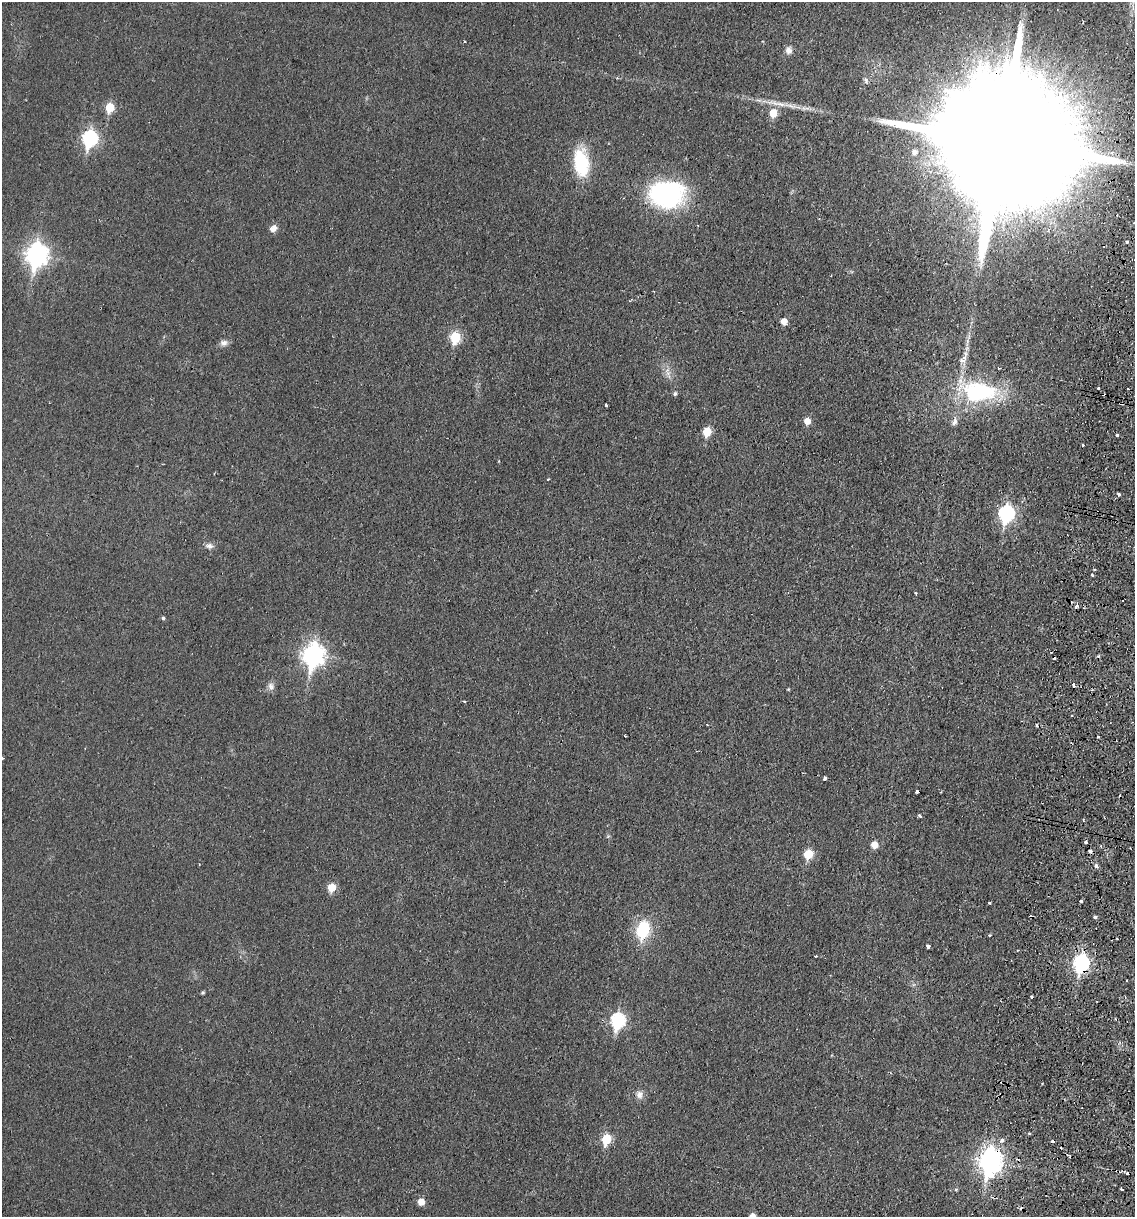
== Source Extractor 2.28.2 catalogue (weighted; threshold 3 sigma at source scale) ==
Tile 6 of 4 x 4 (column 2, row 2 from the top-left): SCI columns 1428-2560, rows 2444-3658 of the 5004 x 4890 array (HDU 1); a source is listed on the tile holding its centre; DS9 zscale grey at full resolution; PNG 1137 x 1219 px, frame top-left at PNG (2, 2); no overlay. Shown black and unused: <1% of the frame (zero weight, under 2 of 3 exposures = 3% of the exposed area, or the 3 px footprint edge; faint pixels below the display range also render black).
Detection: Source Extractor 2.28.2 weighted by HDU 2 'WHT'; one run over the whole footprint, this tile lists its part. Background 0.0214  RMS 0.0047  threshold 0.0212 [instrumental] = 3 sigma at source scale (4.5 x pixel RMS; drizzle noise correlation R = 1.50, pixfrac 1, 0.05/0.05 arcsec/px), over >= 5 px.
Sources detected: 89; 16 cosmic-ray / hot-pixel residue — not listed; the other 73 listed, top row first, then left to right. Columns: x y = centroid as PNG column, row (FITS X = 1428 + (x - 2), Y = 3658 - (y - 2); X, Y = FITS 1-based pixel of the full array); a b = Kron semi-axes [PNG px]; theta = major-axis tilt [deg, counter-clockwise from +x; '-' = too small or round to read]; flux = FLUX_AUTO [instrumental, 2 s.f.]
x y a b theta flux
789 50 9 8 - 2.5
110 108 6 5 - 16
773 113 6 6 - 10
89 138 8 7 - 88
1008 143 89 28 -12 48000
914 152 6 6 - 2.2
581 162 32 16 -82 24
666 194 38 28 -2 64
273 228 9 7 36 2.9
1127 241 4 3 - 0.8
37 255 10 8 79 270
784 321 5 5 - 4.4
455 337 7 6 - 30
224 343 10 8 16 2.2
967 348 7 4 71 1.2
962 360 7 7 - 2
668 373 7 4 18 1.3
1099 388 3 2 - 1.1
978 392 51 26 -4 49
675 394 5 5 - 1
606 405 3 3 - 1.4
807 421 6 5 - 4.4
954 422 11 7 64 2.2
707 432 6 5 - 15
1117 435 3 3 - 2.1
1082 445 3 3 - 3.2
548 479 3 3 - 0.49
1119 494 3 3 - 1.7
1006 514 8 7 - 100
209 546 11 7 -11 2
1092 575 3 3 - 2.4
788 592 3 2 - 0.39
916 593 3 3 - 0.55
163 618 5 4 - 0.75
313 655 10 8 78 250
1073 685 4 3 - 2.9
271 686 11 8 -69 2.2
788 689 4 3 - 0.43
464 701 3 3 - 0.68
1071 716 3 2 - 0.62
1036 726 3 3 - 1.5
1098 736 3 2 - 0.9
825 777 4 3 - 1.5
917 792 3 3 - 3
919 815 4 3 - 0.94
874 845 6 6 - 5.4
1090 851 4 3 - 2
808 854 6 5 - 15
1096 866 3 3 - 4
332 887 6 6 - 10
1081 901 3 3 - 1
990 903 3 3 - 1.5
1095 917 4 3 - 0.92
643 930 17 11 76 24
989 935 3 3 - 0.85
1117 938 3 2 - 0.65
928 946 4 3 - 2.1
815 956 4 2 - 0.48
1081 963 9 7 80 110
203 993 4 3 - 0.7
1031 997 3 3 - 1.3
1125 997 4 3 - 0.61
618 1021 8 7 - 69
639 1095 11 10 - 2.7
1029 1134 4 3 - 0.53
606 1139 6 5 - 21
1001 1140 4 3 - 3.4
990 1161 10 8 79 330
991 1176 10 5 16 8
1122 1189 3 3 - 1.1
956 1190 4 4 - 0.58
421 1202 6 5 - 5.6
752 1216 6 5 - 3.7
Overlapping masked pixels (flux is a lower limit): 4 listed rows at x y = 1008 143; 1073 685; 1081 963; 990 1161
Isophote crosses this tile's border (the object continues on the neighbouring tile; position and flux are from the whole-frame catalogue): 2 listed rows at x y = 1008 143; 752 1216